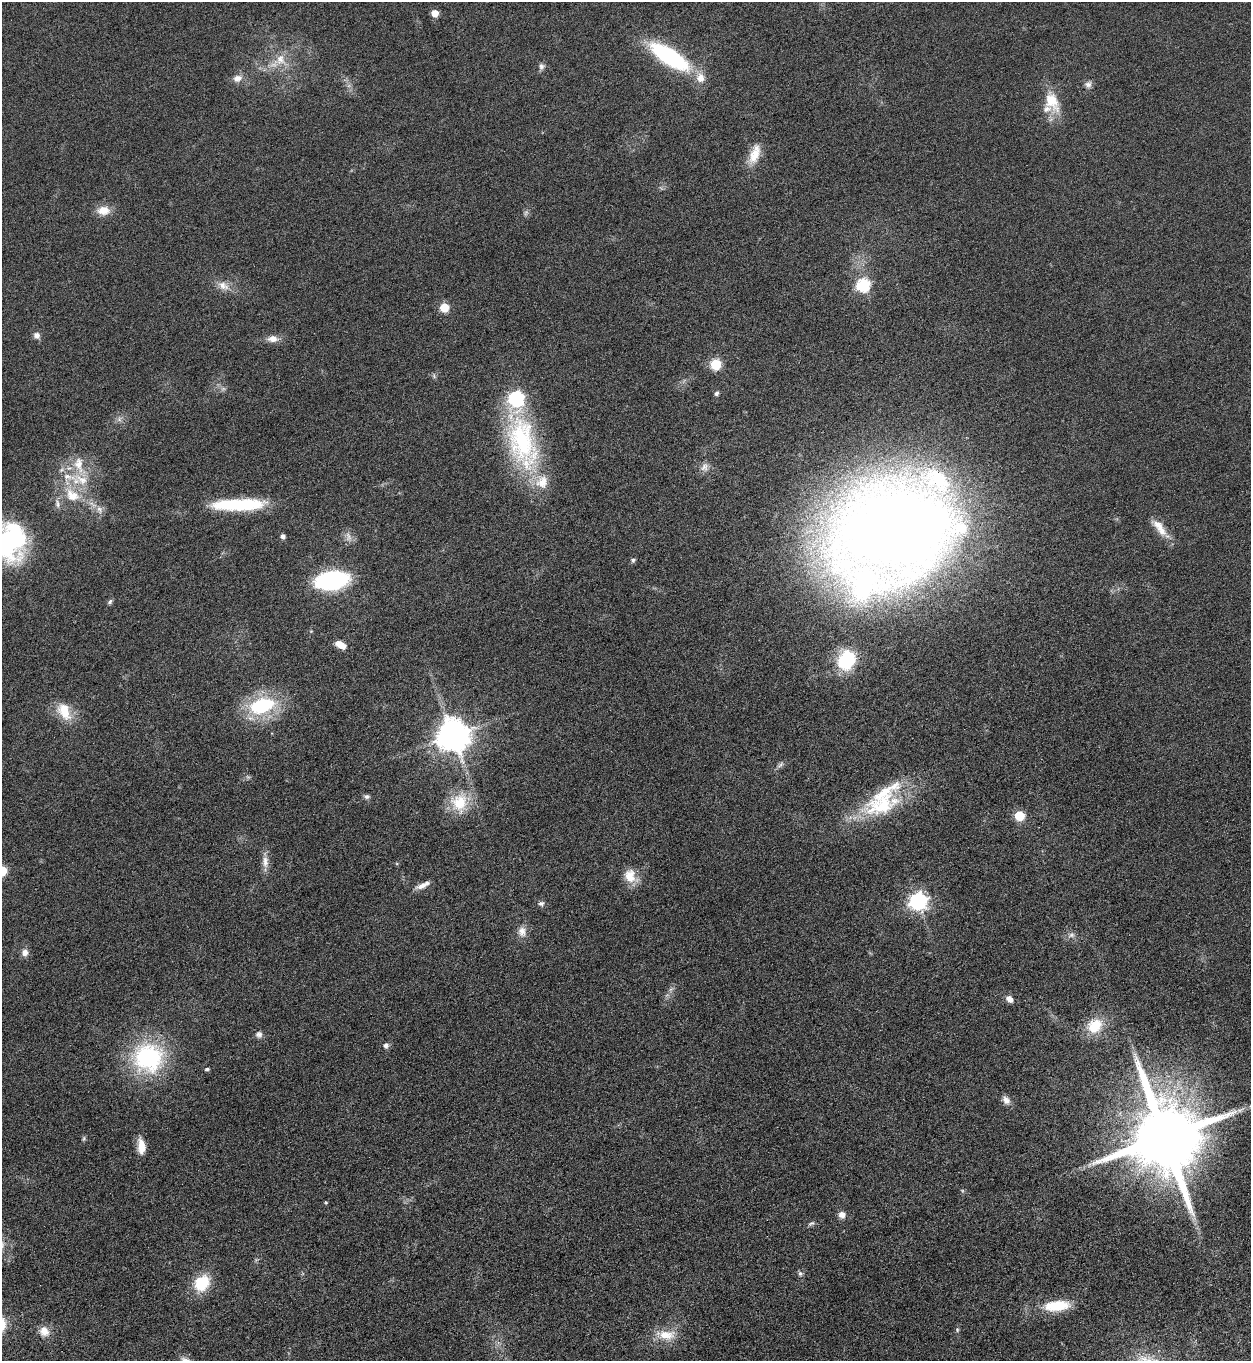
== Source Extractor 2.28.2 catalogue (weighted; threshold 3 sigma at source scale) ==
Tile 6 of 4 x 4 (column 2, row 2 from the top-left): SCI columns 1414-2662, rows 2740-4098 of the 5451 x 5466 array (HDU 1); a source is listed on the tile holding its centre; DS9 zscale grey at full resolution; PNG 1253 x 1363 px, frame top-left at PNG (2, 2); no overlay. Nothing masked; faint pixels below the display range render black.
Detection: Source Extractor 2.28.2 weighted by HDU 2 'WHT'; one run over the whole footprint, this tile lists its part. Background 0.0872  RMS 0.0097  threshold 0.0396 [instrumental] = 3 sigma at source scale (4.09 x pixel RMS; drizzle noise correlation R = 1.36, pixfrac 0.8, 0.05/0.05 arcsec/px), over >= 5 px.
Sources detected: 82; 1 too faint to see at this stretch — not listed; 8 inside a brighter listed object's ellipse — not listed separately; the other 73 listed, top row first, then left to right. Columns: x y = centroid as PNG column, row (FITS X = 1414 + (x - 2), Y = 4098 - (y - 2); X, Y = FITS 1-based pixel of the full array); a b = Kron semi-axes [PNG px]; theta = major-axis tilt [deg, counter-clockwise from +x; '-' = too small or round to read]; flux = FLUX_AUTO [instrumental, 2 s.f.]
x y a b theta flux
435 13 5 5 - 14
669 56 40 14 -33 110
280 59 16 13 87 14
541 66 9 8 - 3.1
237 78 13 10 19 6.3
1088 84 9 9 - 3.7
1052 102 30 17 -63 24
755 154 28 13 73 16
103 210 16 11 3 12
863 285 6 6 - 130
223 286 17 10 -33 8.8
444 307 5 5 - 33
37 335 8 8 - 4.4
273 339 15 9 -3 6.8
716 364 6 6 - 71
717 393 7 5 58 2.1
516 399 8 7 - 200
119 419 7 5 89 2.4
522 442 77 36 -76 140
79 464 25 13 -80 20
704 467 12 9 65 5.2
82 480 24 13 -27 21
72 495 23 17 -36 26
238 505 57 12 2 68
99 510 11 8 -59 5.5
896 528 82 63 12 2000
1160 528 31 9 -52 14
283 536 5 5 - 3.3
348 537 15 8 -76 5.5
10 541 40 31 77 160
633 560 6 5 - 2
332 580 24 13 9 150
110 602 8 5 48 2
341 645 11 7 -29 10
846 660 21 17 58 51
262 705 25 15 16 76
64 711 25 15 -63 21
453 735 10 10 - 1900
780 765 10 4 54 2.4
367 796 8 6 -11 2.4
459 802 26 23 81 31
882 805 55 27 23 67
1019 816 6 5 - 49
265 862 18 8 -88 7.5
2 871 6 5 - 45
630 876 18 14 -85 14
422 886 16 7 22 6.6
918 901 7 7 - 350
541 903 8 6 13 2.6
522 931 14 11 -89 7.5
1071 935 10 7 21 3.8
25 953 8 8 - 5.6
1009 999 10 7 -40 4.8
1095 1026 20 17 37 27
259 1034 9 9 - 3.5
386 1045 6 6 - 3.7
148 1057 31 29 -11 120
207 1069 5 4 - 1.9
1006 1100 12 8 -54 5.2
1240 1110 11 5 22 3.8
1165 1137 21 19 -71 11000
84 1138 8 3 71 1.4
141 1146 19 8 -84 11
1089 1165 7 4 71 1.7
326 1202 5 3 - 0.85
842 1215 8 7 - 6
811 1223 10 5 17 2.2
800 1274 8 5 -50 2.1
202 1283 17 13 53 36
1057 1306 31 12 5 31
957 1329 7 5 -80 1.4
44 1331 13 11 -52 9.9
666 1335 26 13 -4 18
Isophote crosses this tile's border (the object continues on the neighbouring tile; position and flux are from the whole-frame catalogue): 2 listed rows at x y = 10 541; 2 871